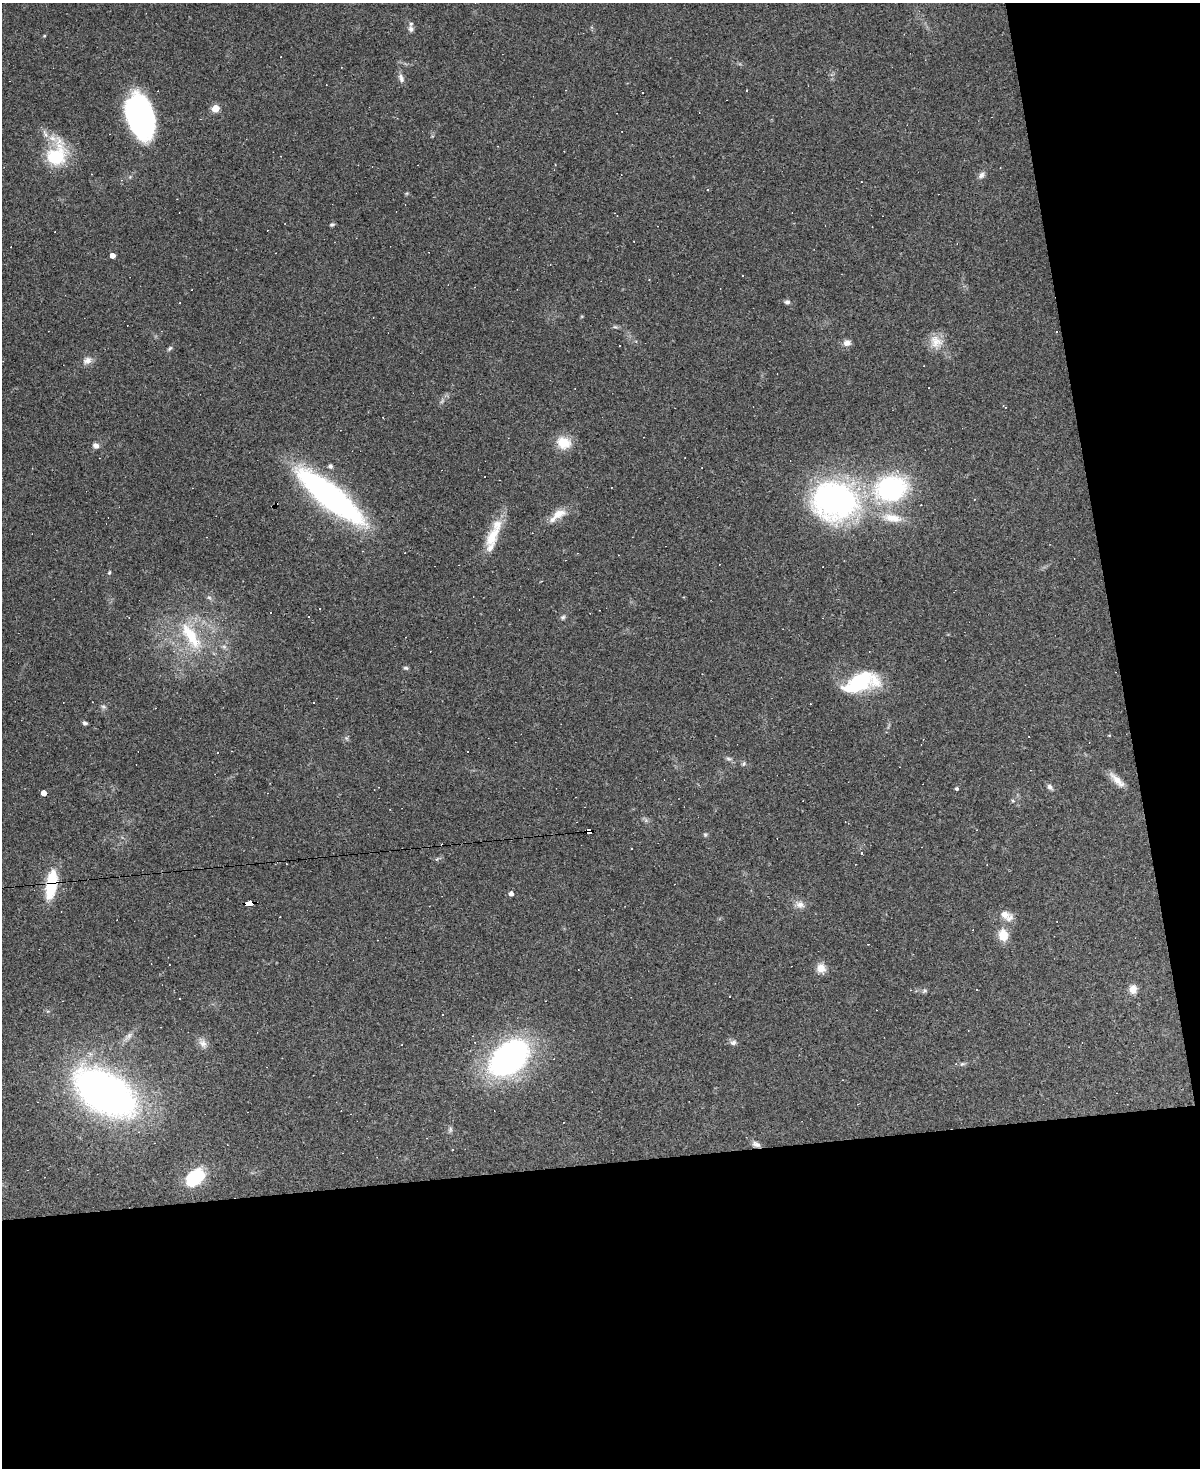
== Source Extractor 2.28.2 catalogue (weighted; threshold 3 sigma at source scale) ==
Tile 12 of 4 x 3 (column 4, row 3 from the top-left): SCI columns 3597-4794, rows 243-1708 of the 4794 x 4772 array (HDU 1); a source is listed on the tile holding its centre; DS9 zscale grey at full resolution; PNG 1202 x 1470 px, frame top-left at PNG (2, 3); no overlay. Shown black and unused: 27% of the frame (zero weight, under 3 of 4 exposures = <1% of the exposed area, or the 3 px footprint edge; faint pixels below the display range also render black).
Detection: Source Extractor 2.28.2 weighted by HDU 2 'WHT'; one run over the whole footprint, this tile lists its part. Background 0.147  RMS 0.007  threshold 0.0314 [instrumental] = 3 sigma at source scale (4.5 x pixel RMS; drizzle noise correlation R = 1.50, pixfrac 1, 0.05/0.05 arcsec/px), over >= 5 px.
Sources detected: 103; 1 inside a brighter object's white glare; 28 cosmic-ray / hot-pixel residue — not listed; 4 inside a brighter listed object's ellipse — not listed separately; the other 70 listed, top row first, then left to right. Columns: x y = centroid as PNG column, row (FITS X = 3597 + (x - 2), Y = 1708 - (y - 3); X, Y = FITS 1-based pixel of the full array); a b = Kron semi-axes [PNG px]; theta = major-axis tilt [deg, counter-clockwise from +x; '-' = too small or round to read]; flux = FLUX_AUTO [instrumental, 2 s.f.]
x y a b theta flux
411 29 9 7 -87 2.5
44 36 5 3 - 0.6
401 78 13 6 -73 3.1
215 108 5 5 - 20
139 116 41 24 -74 140
56 155 31 20 81 39
981 175 9 7 56 2.7
332 225 6 4 15 1.1
112 256 4 4 - 5
743 275 2 2 - 0.65
787 302 8 5 -1 1.7
615 327 7 4 -18 1.1
936 342 19 16 -56 11
847 343 10 8 12 3.8
170 348 9 4 45 1.4
87 360 12 10 26 4.4
564 443 18 15 -22 14
96 446 8 6 -25 3.1
330 466 5 5 - 2.1
891 488 32 25 12 100
330 496 56 16 -39 270
835 500 45 37 -4 200
558 514 20 11 20 9.1
892 518 29 11 -10 14
492 537 34 14 61 17
109 572 6 4 69 0.9
209 597 6 4 -2 1.3
270 613 2 2 - 0.53
563 617 7 6 - 1.5
191 636 47 16 -57 35
224 647 7 4 -1 1.5
406 668 7 5 -15 1.2
861 680 41 22 2 42
314 702 3 3 - 1.9
103 707 7 5 -20 1.5
85 723 6 4 -20 1.4
1109 735 4 3 - 0.59
467 751 2 2 - 0.57
218 752 3 2 - 0.6
729 759 8 5 -8 1.6
744 764 6 5 - 1.3
1117 780 26 8 -44 7.2
1050 787 9 6 -43 2.3
957 789 4 3 - 1.3
44 793 4 4 - 5.8
1013 801 5 3 - 0.91
589 832 6 4 7 220
705 835 5 5 - 1
631 849 3 3 - 0.82
437 859 5 3 - 0.82
51 885 29 10 80 35
511 894 5 4 - 3.4
249 904 7 4 7 75
800 904 13 10 -11 4.5
1004 915 15 10 -12 6.8
1003 935 14 11 -82 10
868 944 3 2 - 0.52
821 968 12 10 -72 6.6
1133 989 9 8 - 6.7
924 991 8 4 27 1.3
443 1015 3 3 - 1.9
128 1036 16 6 50 3.8
203 1043 13 9 -63 4.7
733 1043 10 7 21 2.2
509 1058 41 27 41 180
962 1064 7 4 43 1.2
105 1093 55 31 -32 380
450 1129 8 5 71 1.6
756 1144 12 7 -25 3
195 1177 20 13 32 42
Overlapping masked pixels (flux is a lower limit): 3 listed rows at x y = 589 832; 51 885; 249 904